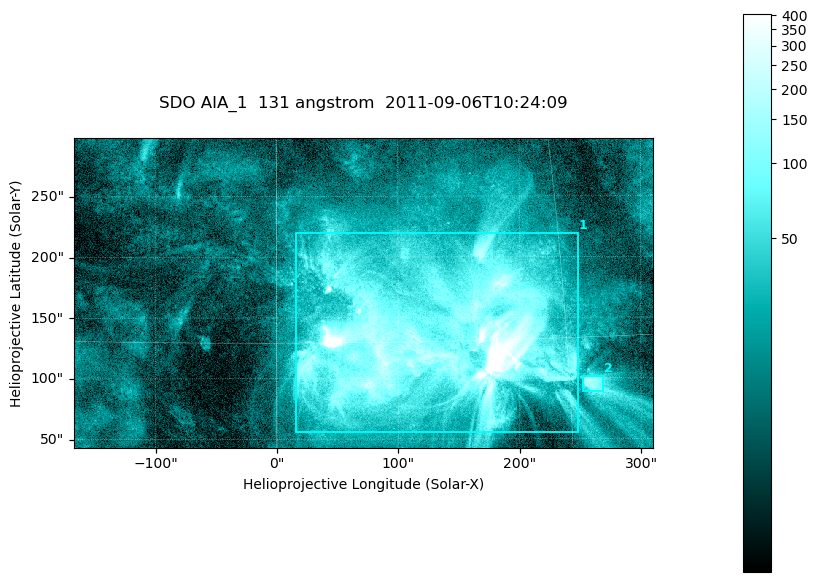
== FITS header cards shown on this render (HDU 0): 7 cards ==
TELESCOP= 'SDO     '           /
INSTRUME= 'AIA_1   '           /
WAVELNTH=                  131 /
WAVEUNIT= 'angstrom'           /
DATE-OBS= '2011-09-06T10:24:09.62' /
CTYPE1  = 'HPLN-TAN'           /
CTYPE2  = 'HPLT-TAN'           /

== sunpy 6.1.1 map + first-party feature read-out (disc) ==
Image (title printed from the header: SDO AIA_1  131 angstrom  2011-09-06T10:24:09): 794 x 424 px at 0.601 arcsec/px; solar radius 952 arcsec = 1584 px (partial field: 4.3% of the solar disc is inside the frame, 100% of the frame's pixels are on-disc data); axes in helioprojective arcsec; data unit not stated in the header (colour bar unlabelled)
Pointing: header CRPIX1/2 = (2043.22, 2045.61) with CRVAL1/2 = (0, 0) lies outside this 794 x 424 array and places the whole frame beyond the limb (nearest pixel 1.29 R_sun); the SolarSoft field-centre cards XCEN/YCEN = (71.28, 170.3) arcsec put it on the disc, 1655 arcsec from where CRPIX/CRVAL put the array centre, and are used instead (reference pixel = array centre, CRVAL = XCEN/YCEN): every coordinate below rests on XCEN/YCEN
Orientation: roll -0.139 deg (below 1 deg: not rotated)
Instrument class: DISC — disc imager (sunpy class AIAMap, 131 A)
Bright regions (active regions / flare kernels): reference = the on-disc median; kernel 7 px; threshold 5 sigma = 65.7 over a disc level ~16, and >= 1.15x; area >= 336 px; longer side >= 5 px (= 3 arcsec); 2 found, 2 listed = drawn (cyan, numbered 1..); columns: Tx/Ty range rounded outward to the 2 arcsec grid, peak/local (2 s.f.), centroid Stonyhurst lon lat
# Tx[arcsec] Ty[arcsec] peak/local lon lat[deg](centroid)
1 16..248 54..220 56 +8 +15
2 252..270 88..102 11 +16 +13